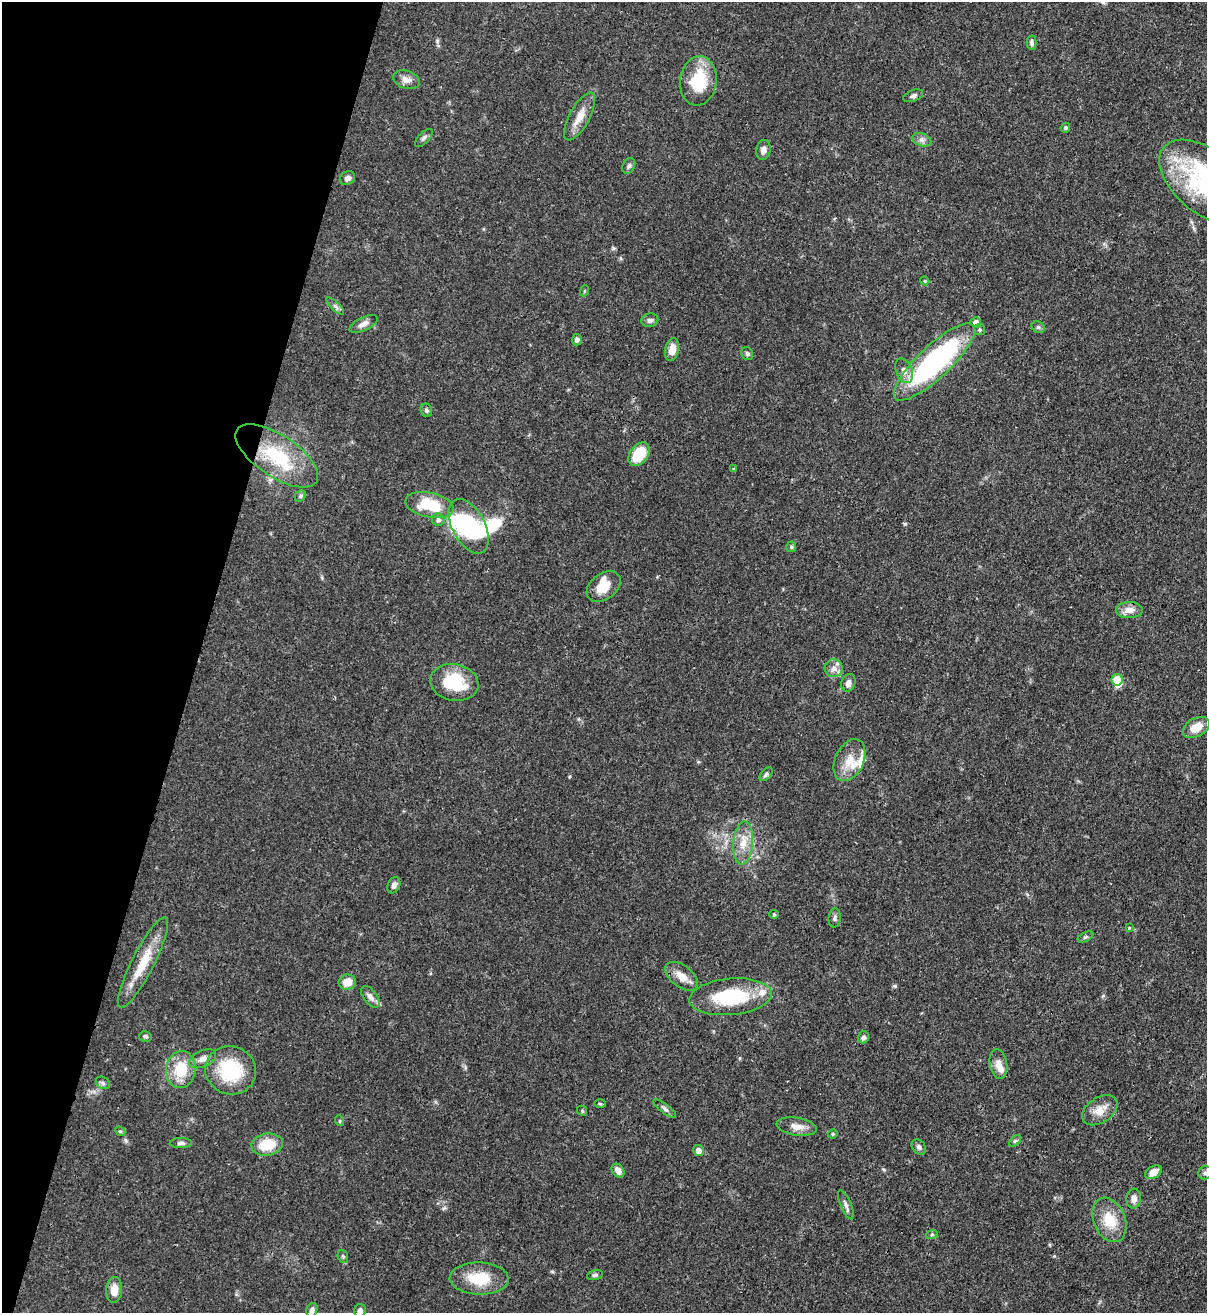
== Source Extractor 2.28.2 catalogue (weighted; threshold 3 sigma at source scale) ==
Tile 9 of 4 x 4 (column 1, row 3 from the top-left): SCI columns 218-1422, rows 1341-2651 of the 5382 x 5303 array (HDU 1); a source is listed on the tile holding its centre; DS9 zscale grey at full resolution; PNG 1209 x 1315 px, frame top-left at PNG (2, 2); each listed source drawn as its Kron ellipse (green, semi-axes under 4 px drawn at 4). Shown black and unused: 16% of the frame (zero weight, under 3 of 4 exposures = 7% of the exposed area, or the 3 px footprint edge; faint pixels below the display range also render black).
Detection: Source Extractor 2.28.2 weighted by HDU 2 'WHT'; one run over the whole footprint, this tile lists its part. Background 0.0772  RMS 0.0038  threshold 0.0173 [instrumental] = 3 sigma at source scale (4.5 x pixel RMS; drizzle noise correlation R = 1.50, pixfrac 1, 0.05/0.05 arcsec/px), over >= 5 px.
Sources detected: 96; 3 inside a brighter object's white glare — neither listed nor drawn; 6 inside a brighter listed object's ellipse — not listed separately; the other 87 listed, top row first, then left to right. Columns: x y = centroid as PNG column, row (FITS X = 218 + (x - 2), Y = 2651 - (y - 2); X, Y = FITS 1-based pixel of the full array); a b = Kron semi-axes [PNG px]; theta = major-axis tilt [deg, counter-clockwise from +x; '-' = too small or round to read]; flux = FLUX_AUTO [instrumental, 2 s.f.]
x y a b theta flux
1032 43 7 5 -88 1.1
406 80 14 9 -18 2.6
698 81 25 18 83 17
913 96 10 5 22 1.1
580 117 26 10 62 5.3
1065 128 5 4 - 0.75
424 138 11 5 46 1.1
922 140 10 6 -19 1.5
763 150 10 7 79 2.1
629 166 8 6 62 1
347 178 8 6 35 1.7
1206 182 55 31 -39 56
925 281 4 3 - 0.35
584 291 5 3 - 0.41
335 306 11 4 -44 1.1
650 320 8 7 - 1.4
976 322 5 5 - 2.8
364 324 15 6 26 2.3
1038 327 7 5 -27 0.79
980 330 5 5 - 0.74
577 340 6 5 - 1.1
672 349 12 6 77 3.7
747 354 7 5 -57 0.76
934 362 53 16 43 74
904 371 13 8 -66 2.5
426 410 7 5 -65 0.87
639 454 13 9 53 13
277 456 48 21 -34 25
733 468 3 3 - 0.49
300 496 6 5 - 0.74
430 505 24 12 -12 15
438 520 6 6 - 1.3
469 526 30 16 -62 31
791 547 5 5 - 0.72
604 586 19 13 37 6.4
1129 610 13 8 2 3.5
834 668 9 9 - 2.3
1117 680 6 5 - 12
454 682 24 18 -11 19
848 683 9 7 68 2
1196 727 14 9 29 5.4
849 760 22 14 65 6.7
766 774 8 5 50 0.88
743 843 21 10 86 6.1
394 885 8 6 66 1.4
774 914 5 4 - 0.42
835 918 9 6 84 1.1
1129 928 4 4 - 0.36
1085 937 8 4 27 0.74
143 962 50 11 63 13
682 976 19 10 -38 4.7
347 982 8 7 - 5.2
370 997 12 6 -53 2.1
731 997 41 18 5 26
145 1036 6 5 - 0.7
863 1037 6 5 - 1.2
203 1059 14 8 25 2.3
998 1064 15 8 -81 3.6
181 1070 18 14 83 12
231 1070 26 24 -24 22
103 1083 7 6 - 0.93
600 1104 6 4 -2 0.51
665 1108 14 4 -37 1.2
1100 1110 19 12 34 4.9
582 1111 5 4 - 0.53
340 1121 5 3 - 0.38
797 1127 20 9 -9 3.8
120 1131 5 4 - 0.57
833 1134 5 4 - 0.5
1015 1141 7 4 44 0.71
181 1143 11 5 1 1.2
267 1145 16 11 9 10
919 1147 8 6 -50 1.1
698 1150 6 5 - 2
618 1170 7 5 -53 2.3
1153 1172 9 6 28 3.3
1205 1173 7 6 - 0.93
1134 1199 10 7 83 2.3
846 1205 16 5 -67 1.6
1109 1220 23 16 -68 10
932 1234 6 4 20 0.51
343 1256 7 5 -70 0.67
595 1275 8 5 16 0.86
479 1279 29 16 -2 13
114 1290 13 8 86 4.7
312 1310 7 5 67 1.2
360 1310 6 6 - 1.6
Isophote crosses this tile's border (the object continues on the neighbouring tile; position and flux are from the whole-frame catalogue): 2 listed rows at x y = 1206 182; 360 1310